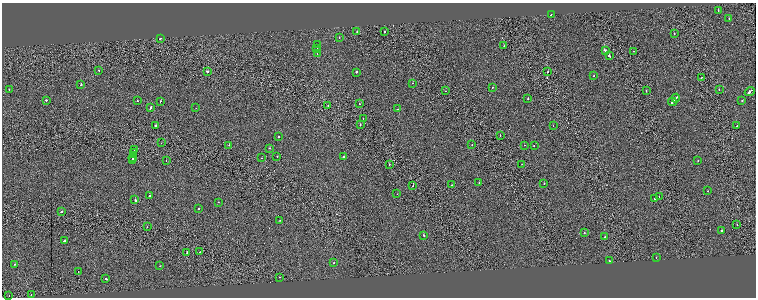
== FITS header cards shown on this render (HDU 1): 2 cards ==
NAXIS1  =                 1508
NAXIS2  =                  591

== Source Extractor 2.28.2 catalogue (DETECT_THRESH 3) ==
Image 1508 x 591 px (HDU 1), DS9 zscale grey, zoomed out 1/2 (1 PNG px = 2 x 2 image px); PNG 758 x 300 px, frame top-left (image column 1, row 590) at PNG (2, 3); each listed source drawn as its Kron ellipse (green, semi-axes under 4 px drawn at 4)
Background 0.0117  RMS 0.35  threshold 1.04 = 3 sigma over >= 5 px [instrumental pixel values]
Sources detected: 106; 8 cannot appear on this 1/2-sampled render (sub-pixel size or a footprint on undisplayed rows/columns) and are neither listed nor drawn; the other 98 listed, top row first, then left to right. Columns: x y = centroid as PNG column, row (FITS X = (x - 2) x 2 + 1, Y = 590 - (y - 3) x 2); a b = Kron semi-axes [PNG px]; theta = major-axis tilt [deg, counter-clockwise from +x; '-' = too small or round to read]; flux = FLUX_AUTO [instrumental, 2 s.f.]
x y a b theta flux
718 11 2 2 - 240
551 14 2 2 - 750
729 18 2 1 - 110
357 31 2 2 - 80
385 32 2 1 - 100
674 34 2 2 - 200
339 37 2 2 - 160
161 38 2 2 - 260
317 45 2 1 - 21000
504 46 2 1 - 110
317 48 2 1 - 18000
605 51 4 2 - 700
634 51 2 1 - 62
317 54 2 1 - 56000
609 56 3 2 - 530
99 70 2 2 - 61
207 71 2 2 - 660
356 72 2 2 - 1700
548 72 2 1 - 180
594 76 2 2 - 200
702 78 2 1 - 120
413 83 2 1 - 190
81 85 2 2 - 250
493 87 2 1 - 65
9 89 2 1 - 120
719 90 2 1 - 130
445 91 2 1 - 77
646 91 2 1 - 150
750 91 5 2 - 850
676 98 4 1 - 1100
528 99 2 2 - 210
46 100 2 2 - 210
742 100 2 2 - 130
137 101 2 2 - 160
161 101 2 2 - 190
672 102 4 2 - 930
359 104 2 2 - 120
328 105 2 1 - 320
150 108 4 2 - 500
196 108 2 1 - 47
397 109 2 1 - 110
363 119 2 1 - 85
360 125 2 1 - 270
156 126 2 2 - 240
553 126 2 1 - 90
737 126 2 2 - 360
500 135 2 2 - 150
278 137 2 2 - 110
161 143 2 1 - 97
229 145 2 2 - 83
472 145 2 1 - 130
525 145 2 2 - 110
534 145 2 2 - 260
269 148 2 2 - 170
134 150 2 1 - 78
133 153 2 1 - 310
277 156 2 2 - 130
343 157 2 2 - 700
133 158 4 2 - 850
262 158 2 1 - 82
133 160 2 2 - 430
166 161 2 1 - 150
698 161 2 1 - 110
389 164 2 1 - 210
522 164 2 1 - 68
479 182 2 2 - 170
544 184 2 2 - 140
452 185 2 2 - 220
413 186 2 1 - 150
708 191 2 2 - 240
397 194 2 1 - 81
149 196 2 1 - 360
659 196 2 1 - 130
654 199 2 2 - 220
135 200 2 2 - 520
218 202 2 2 - 150
199 208 2 2 - 210
61 212 3 2 - 340
280 220 2 1 - 73
737 225 2 1 - 74
147 227 2 1 - 68
721 230 2 2 - 960
584 233 2 2 - 280
423 235 2 1 - 1200
605 237 2 1 - 1100
64 241 3 2 - 530
199 252 2 1 - 140
187 253 2 1 - 640
656 258 2 2 - 200
609 261 2 2 - 300
333 263 2 2 - 180
14 264 2 2 - 81
160 266 2 2 - 96
78 272 2 1 - 59
279 277 2 2 - 100
106 279 3 2 - 400
31 295 2 1 - 82
9 296 2 1 - 75
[8 sub-pixel or undisplayed-footprint detections neither listed nor drawn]